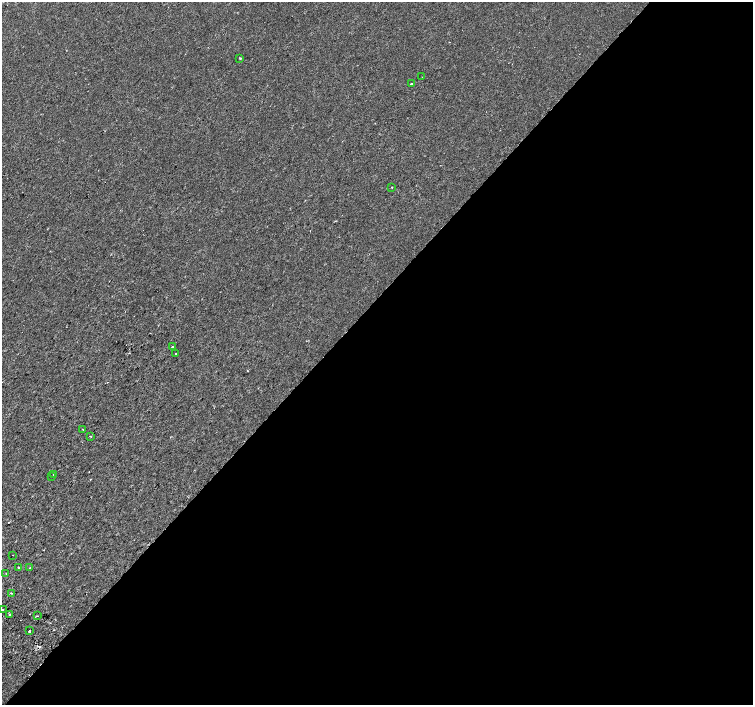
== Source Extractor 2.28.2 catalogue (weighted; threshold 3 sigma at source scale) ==
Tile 12 of 4 x 4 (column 4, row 3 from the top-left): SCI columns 4539-6039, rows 1675-3079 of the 6068 x 6094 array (HDU 1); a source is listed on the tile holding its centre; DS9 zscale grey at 2 x 2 block average (1 PNG px = mean of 2 x 2 image px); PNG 755 x 707 px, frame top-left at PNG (2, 2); each listed source drawn as its Kron ellipse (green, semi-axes under 4 px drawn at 4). Shown black and unused: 57% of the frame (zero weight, under 2 of 3 exposures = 2% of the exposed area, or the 3 px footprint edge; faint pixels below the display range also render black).
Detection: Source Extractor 2.28.2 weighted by HDU 2 'WHT'; one run over the whole footprint, this tile lists its part. Background -5.48e-05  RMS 0.0027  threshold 0.0121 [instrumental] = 3 sigma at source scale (4.5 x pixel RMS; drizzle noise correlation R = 1.50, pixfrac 1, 0.0396/0.0396 arcsec/px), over >= 5 px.
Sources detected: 21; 2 cosmic-ray / hot-pixel residue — neither listed nor drawn; the other 19 listed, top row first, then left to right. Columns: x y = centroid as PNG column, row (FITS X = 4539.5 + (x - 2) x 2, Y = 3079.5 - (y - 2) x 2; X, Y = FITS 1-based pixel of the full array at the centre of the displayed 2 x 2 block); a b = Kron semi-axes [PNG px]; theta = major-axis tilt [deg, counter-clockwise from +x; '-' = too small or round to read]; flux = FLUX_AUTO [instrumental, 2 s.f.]
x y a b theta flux
240 58 2 2 - 0.59
422 77 2 2 - 0.2
411 84 2 2 - 0.97
392 187 2 2 - 0.45
172 347 2 2 - 1.4
175 354 2 2 - 0.96
83 429 2 2 - 0.33
90 436 2 2 - 0.38
53 474 2 2 - 0.84
52 477 2 2 - 0.6
13 555 2 2 - 0.19
18 568 2 2 - 2.4
30 568 2 2 - 0.28
6 573 2 2 - 1.1
11 593 2 2 - 0.65
2 610 2 2 - 0.95
10 614 2 2 - 1.1
37 616 2 2 - 0.78
29 631 2 2 - 1.4
Isophote crosses this tile's border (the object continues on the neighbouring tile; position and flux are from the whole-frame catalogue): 1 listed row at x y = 2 610
Diffuse or blended objects may show on this block-average render without a row.